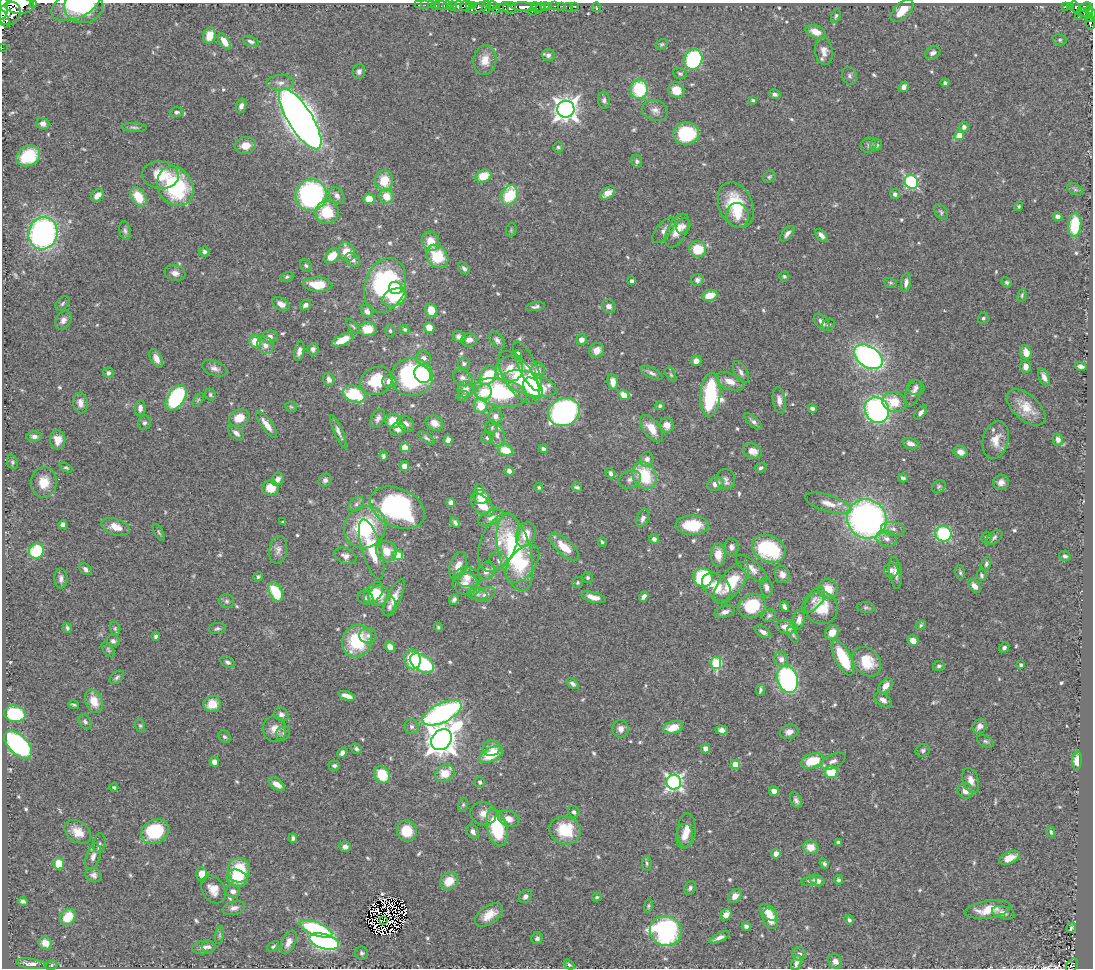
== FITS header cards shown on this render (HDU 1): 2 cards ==
NAXIS1  =                 1091
NAXIS2  =                  966

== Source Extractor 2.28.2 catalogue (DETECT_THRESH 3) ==
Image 1091 x 966 px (HDU 1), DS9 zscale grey, 1 PNG px = 1 image px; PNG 1095 x 970 px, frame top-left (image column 1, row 966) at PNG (2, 3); each listed source drawn as its Kron ellipse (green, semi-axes under 4 px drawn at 4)
Background 0.56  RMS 0.021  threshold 0.0617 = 3 sigma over >= 5 px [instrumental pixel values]
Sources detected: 645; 7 with non-positive FLUX_AUTO (blend fragments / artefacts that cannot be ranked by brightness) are neither listed nor drawn; of the other 638, the 500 brightest by FLUX_AUTO listed and drawn (138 fainter detections omitted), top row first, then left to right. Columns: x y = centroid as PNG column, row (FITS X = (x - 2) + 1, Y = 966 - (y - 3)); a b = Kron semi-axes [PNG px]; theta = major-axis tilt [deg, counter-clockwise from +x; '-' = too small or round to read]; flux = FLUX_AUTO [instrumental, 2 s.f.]
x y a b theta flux
34 4 3 2 - 39
76 4 26 14 25 44
19 5 14 8 -2 990
418 5 3 2 - 5.3
425 5 2 2 - 3.1
431 5 3 2 - 4.1
441 5 6 3 0 21
447 5 4 3 - 10
470 5 4 2 - 79
84 6 19 17 10 54
436 6 5 3 - 13
452 6 4 3 - 39
458 6 5 4 - 33
466 6 6 5 - 130
473 6 3 3 - 120
492 6 5 4 - 200
549 6 3 3 - 92
554 6 3 2 - 12
562 6 2 2 - 8.5
574 6 4 3 - 24
1066 6 3 3 - 10
1071 6 4 3 - 51
480 7 11 4 20 160
486 7 6 3 85 94
504 7 6 4 34 76
524 7 13 4 -2 530
536 7 6 2 -46 100
540 7 5 3 - 42
545 7 4 3 - 100
569 7 5 2 - 4.4
596 7 5 3 - 8.4
1075 7 7 4 -64 81
1085 7 7 4 21 190
3 8 11 5 86 740
510 8 6 5 - 260
496 9 4 2 - 35
1089 10 4 4 - 150
902 11 14 7 43 21
532 12 3 2 - 39
1083 12 6 4 -25 49
9 14 12 10 48 1100
1092 14 5 3 - 110
836 16 7 4 70 2.4
1078 17 3 2 - 2.4
1089 18 4 3 - 76
3 19 9 5 -63 300
1090 23 6 4 -82 120
816 32 11 6 -20 14
209 36 8 6 75 20
1060 40 7 5 -14 2.5
251 41 9 5 -20 4.2
224 42 9 5 -57 16
662 44 6 5 - 2.4
2 48 2 2 - 3.9
824 51 14 9 -83 10
933 53 8 6 27 6.4
548 55 6 6 - 5
693 59 10 8 71 200
485 60 15 11 83 18
359 72 7 6 - 5.6
680 73 6 5 - 2.8
849 76 9 7 -65 4.5
280 83 13 7 2 9.7
945 83 4 4 - 3.1
904 87 5 4 - 5
639 89 9 8 - 83
676 90 8 7 - 24
775 94 6 5 - 3.9
604 100 8 6 -83 4.4
753 100 4 4 - 2.3
241 106 7 5 68 5.8
566 109 8 8 - 1300
655 110 13 10 -18 9.6
177 112 7 5 2 3.8
300 119 35 12 -58 2200
43 124 6 5 - 7.2
134 127 13 4 -4 4
964 127 5 5 - 6.3
686 133 13 11 7 100
959 136 5 4 - 29
869 145 8 7 - 3.6
876 145 6 5 - 5.5
245 146 10 8 12 19
558 147 5 5 - 2.6
28 156 12 9 28 60
637 161 6 5 - 3.6
160 175 18 13 -5 36
483 176 8 6 23 30
769 177 7 5 31 2.6
384 180 10 9 - 31
911 182 7 6 - 200
175 186 20 17 -58 140
1075 189 8 5 -29 3.6
608 193 8 5 35 13
895 194 5 5 - 4.5
97 195 7 5 45 14
311 195 16 15 - 290
510 195 10 8 68 70
337 196 9 6 -56 5.5
386 196 7 6 - 23
138 197 10 7 -58 33
369 199 5 5 - 25
736 205 24 16 -66 66
1019 206 5 4 - 2.3
327 212 12 11 - 45
941 212 8 6 -55 3.1
738 215 12 11 - 17
1057 217 5 4 - 5.5
1075 225 12 6 87 68
683 226 8 6 67 5
511 230 7 5 78 2.4
664 230 15 7 49 8.3
677 230 18 9 63 21
125 231 9 5 -80 4.1
43 233 16 14 76 390
787 234 9 4 49 5.3
821 235 8 4 -48 6.7
430 241 10 8 -69 20
698 249 8 8 - 44
204 252 5 5 - 3.5
347 252 10 8 -64 23
332 256 9 6 44 22
437 256 13 10 -52 50
353 260 8 6 -38 6.4
306 266 7 5 -41 3
464 268 7 5 -44 4
175 273 10 7 -14 8.2
784 276 5 5 - 2.5
287 277 6 4 20 2.6
697 280 6 6 - 4.9
631 281 4 3 - 4.5
1007 282 5 5 - 2.6
890 283 6 5 - 2.3
906 283 9 5 82 7.2
318 285 14 7 -3 34
385 285 28 20 72 190
396 288 7 6 - 34
710 295 8 5 18 26
1022 295 7 4 75 2.3
394 297 12 8 20 45
62 303 8 5 50 3
281 304 9 6 -27 9.2
305 305 6 5 - 5.7
609 306 7 6 - 6.6
536 307 9 4 9 3.8
431 310 7 6 - 24
367 311 7 5 -55 5.6
983 318 5 5 - 2.9
63 320 10 7 61 7.1
822 322 10 6 -51 7.8
828 325 7 5 33 2.9
353 326 9 4 -48 2.4
429 327 5 5 - 15
368 329 9 7 -1 23
405 329 5 4 - 2.6
390 331 6 5 - 2.5
269 337 8 6 10 7.9
459 337 6 5 - 4.8
343 340 11 5 24 23
469 340 8 6 9 6.9
497 340 9 6 -53 5.1
581 340 5 5 - 9.4
255 341 6 6 - 23
265 345 9 8 - 9.3
313 349 6 5 - 5.3
597 350 8 7 - 13
299 351 10 5 78 6.5
1026 352 7 5 -72 15
518 354 4 3 - 4.1
868 357 16 10 -35 450
423 358 7 6 - 7.2
156 359 10 5 -62 9.5
696 361 5 5 - 8.4
464 364 6 6 - 3.6
527 366 27 9 -64 24
1081 366 6 3 -13 5
1026 367 6 5 - 8.6
214 368 13 7 -19 7.2
510 369 14 12 19 29
538 370 8 7 - 8
741 372 12 6 -61 6.2
108 373 5 5 - 4.3
651 373 12 5 -27 5
423 374 9 7 -55 58
671 375 8 4 -62 2.4
488 376 10 7 57 59
412 377 21 19 -3 210
1044 377 9 5 -67 7.2
463 378 10 7 -29 6.5
519 378 31 14 -56 70
329 379 7 5 -70 6.1
376 381 17 13 27 53
389 381 7 6 - 11
730 381 15 8 -24 16
613 382 8 5 -83 12
530 384 27 11 -16 130
916 387 8 7 - 4.9
533 388 12 8 -51 64
466 389 8 8 - 10
484 392 8 7 - 28
500 393 27 14 -11 140
913 393 14 7 68 7.2
354 394 11 8 -18 74
210 395 6 5 - 2.6
624 395 6 4 -37 17
710 395 22 10 86 170
463 396 6 4 23 2.4
176 398 14 8 57 180
198 400 8 4 54 2.2
779 400 13 6 -83 9
894 402 12 10 -16 29
80 403 10 7 -82 9.5
481 406 7 7 - 27
660 406 5 4 - 3.2
291 407 6 5 - 2.3
1026 407 23 12 -42 27
140 408 8 5 84 6.6
812 408 4 4 - 3.9
877 410 13 11 -56 370
564 412 16 13 23 370
921 413 8 4 51 5.9
495 416 7 7 - 7.1
239 418 10 8 25 23
378 418 10 6 59 6
393 421 8 7 - 27
753 422 11 5 -43 4.6
144 423 7 6 - 4.1
434 423 9 7 -28 12
406 424 9 6 -40 7
267 425 16 5 -54 15
667 425 7 7 - 13
491 427 7 6 - 4.2
398 429 8 6 10 8
652 429 16 8 -54 21
338 432 18 4 -66 7.6
236 433 9 5 -40 6.3
497 435 11 7 -73 8
34 436 7 5 0 5
487 437 6 5 - 3.6
426 438 9 4 -38 3
58 440 9 7 -85 14
448 440 5 4 - 6.3
996 440 19 12 76 20
1058 440 6 5 - 7.5
910 444 8 5 -18 8.9
405 447 5 4 - 14
543 449 4 4 - 3.4
505 450 7 5 -19 30
753 451 9 7 -21 14
960 452 7 6 - 8.6
383 456 5 4 - 2.9
647 459 7 6 - 6.7
12 462 7 5 -67 2.7
404 466 5 5 - 9.1
66 468 7 4 -26 2.4
761 468 6 4 20 3.3
509 471 5 4 - 5.3
610 473 5 4 - 4.5
644 476 14 11 -57 65
903 478 4 4 - 4.3
278 479 7 5 56 7.7
630 479 11 8 23 6.8
726 479 10 9 - 6.7
325 480 7 6 - 4.5
44 482 15 13 83 24
1001 482 8 7 - 7.3
715 484 8 6 24 9.2
939 486 7 6 - 2.7
577 487 5 3 - 2.5
271 488 8 7 - 27
539 488 4 4 - 2.2
479 490 5 4 - 6.1
481 497 7 7 - 19
451 502 4 4 - 6.3
828 503 24 8 -18 17
356 504 8 6 42 4.6
482 505 14 8 -42 23
397 508 29 19 -24 230
491 518 14 7 22 8.5
643 518 9 5 67 6.1
867 519 20 19 - 530
283 522 4 3 - 2.3
455 523 6 4 -57 3.8
63 525 4 4 - 8.2
692 525 16 10 0 48
116 527 14 8 -18 20
365 527 22 20 48 120
893 529 12 7 -9 7.4
159 532 9 4 -61 2.7
943 534 8 7 - 110
526 535 13 9 68 21
986 537 6 5 - 2.4
994 537 9 5 41 3.9
654 539 5 5 - 5.2
887 539 10 7 -18 8.7
602 542 4 3 - 2.4
499 543 31 18 66 43
564 547 18 8 -42 25
731 547 8 7 - 5.2
372 549 31 9 -74 52
769 549 17 13 -25 110
278 550 14 9 79 8.3
36 551 8 7 - 70
386 551 10 9 - 24
515 552 39 16 -77 190
398 555 5 5 - 58
718 555 11 7 89 18
345 556 11 7 -24 7.9
1065 556 5 4 - 3.3
499 561 10 8 -41 8.6
522 564 22 13 52 49
986 564 7 4 71 3.6
458 566 14 8 73 14
752 568 19 7 -41 12
85 569 7 5 -42 5
891 570 7 7 - 5.8
486 571 9 8 - 12
960 572 7 5 -80 2.8
896 573 16 6 -83 9.2
782 574 9 7 -65 8.5
982 575 6 4 -74 2.7
258 577 5 4 - 2.8
467 577 13 10 -7 14
703 577 10 9 - 110
588 578 5 5 - 2.4
61 579 10 6 -90 6.5
578 582 5 5 - 2.5
465 583 12 11 - 14
731 583 24 11 52 48
974 586 7 5 -49 8.4
716 587 16 12 -45 26
766 587 10 6 -81 6.2
828 589 10 9 - 21
276 592 10 6 -64 66
373 593 12 7 50 22
478 594 10 6 -7 4.9
379 595 11 9 43 30
485 595 11 6 23 6.6
644 596 6 4 52 5.1
593 597 12 5 -14 13
365 598 8 6 -26 4
394 598 20 7 64 18
454 600 6 4 57 4.2
814 600 15 8 49 8.3
227 601 7 6 - 3.9
752 606 14 12 24 64
390 607 9 6 77 4.5
784 607 5 4 - 4.5
866 607 9 5 -7 2.9
821 608 16 16 - 38
725 612 10 5 16 7.2
769 616 7 6 - 3.1
799 620 10 6 77 8.3
921 625 5 4 - 2.2
438 627 5 4 - 2.3
786 627 10 6 -10 15
67 628 5 4 - 2.7
115 628 7 5 -76 2.4
217 629 8 5 8 4
763 632 9 5 -31 6.1
832 633 8 6 49 15
793 635 8 4 -62 2.4
156 636 4 4 - 3.4
368 636 8 7 - 5.5
113 641 6 5 - 4.6
357 641 16 14 60 87
913 641 6 5 - 12
390 647 5 4 - 13
1004 648 5 4 - 3.8
108 650 9 5 -54 2.9
843 658 19 7 -63 67
412 659 10 8 -78 41
781 659 7 7 - 8.5
227 662 8 5 -29 4.1
867 662 16 12 -48 45
422 663 13 8 -30 160
716 663 6 5 - 99
1021 665 4 3 - 4.2
939 666 5 5 - 3.2
117 677 8 5 41 3.6
787 679 14 10 -70 230
573 684 7 4 -37 4.2
886 686 8 5 51 12
760 690 6 3 80 3
347 696 9 4 -18 10
883 700 10 6 -37 7.7
94 701 12 8 -67 22
212 704 8 8 - 25
74 705 5 3 - 2.3
442 713 21 9 26 370
15 714 11 8 -13 95
281 714 7 6 - 5.9
85 722 8 5 -62 3.3
140 725 6 5 - 2.4
980 726 8 6 44 9
412 727 7 7 - 4.3
673 728 10 6 17 22
274 729 13 11 -85 15
621 729 9 8 - 8.8
722 730 6 4 -4 6.9
789 732 9 7 17 8.9
283 733 8 6 55 3.7
224 737 7 5 -43 3.3
441 740 11 9 43 2500
985 741 9 5 -24 3.4
18 744 17 9 -46 240
492 748 9 8 - 9.1
356 749 6 4 -33 3.2
705 749 5 4 - 8.4
923 750 7 6 - 4.5
342 753 5 4 - 5.9
491 754 13 6 29 48
812 761 12 7 18 44
833 761 13 7 24 8
1077 761 9 5 87 19
214 762 5 4 - 8.5
334 765 6 5 - 3.1
735 765 4 4 - 42
831 772 6 6 - 50
445 773 10 8 32 27
382 775 9 7 -52 46
971 780 13 8 -72 12
480 782 5 5 - 2.6
674 782 7 7 - 460
277 784 9 5 -35 12
114 787 4 4 - 3
774 791 5 4 - 11
965 791 8 7 - 12
796 800 9 5 -64 4.8
463 805 7 5 74 2.5
574 812 6 5 - 4
483 814 13 11 -15 13
509 819 11 7 -22 12
497 827 19 10 -77 96
565 830 16 14 -21 54
155 831 15 11 29 89
407 831 10 9 - 42
686 831 17 9 87 18
78 832 14 10 -35 21
473 832 7 5 -56 5.8
1051 832 5 4 - 2.8
684 836 12 8 84 13
293 838 4 4 - 3
838 842 4 3 - 2.7
99 843 10 6 82 3.5
345 847 6 5 - 6.1
811 847 7 7 - 19
776 854 5 4 - 8.4
93 856 13 7 72 9.4
1009 858 11 6 23 16
647 863 7 4 -79 2.8
59 864 5 5 - 32
824 864 5 4 - 3
239 870 12 11 - 65
202 874 7 5 -84 15
94 875 8 7 - 5.4
237 878 11 8 -21 34
838 880 5 4 - 3
449 881 9 8 - 25
809 881 8 4 10 2.7
817 881 7 5 -19 10
690 888 7 5 63 3.7
213 889 15 11 -56 17
233 891 7 6 - 6.4
525 896 7 5 43 5.3
735 896 8 6 49 10
597 897 5 4 - 2.2
23 901 5 4 - 3.4
648 906 7 4 77 2.2
234 908 11 6 13 7.4
988 910 24 8 9 28
768 912 10 6 -43 15
1003 913 11 6 -14 7.6
489 915 16 9 35 20
726 915 6 5 - 12
68 917 9 7 48 32
770 918 11 7 -72 27
384 920 3 2 - 2.8
849 920 5 4 - 3
746 926 4 4 - 4.4
1071 928 5 3 - 2.9
316 929 17 6 -21 160
666 931 16 15 - 240
220 935 9 3 79 2.4
719 937 11 4 25 6.4
537 938 6 5 - 4.1
324 941 15 7 -17 360
288 942 12 6 65 10
45 943 7 6 - 16
204 947 12 7 7 7.4
209 947 7 6 - 4
273 947 7 4 39 2.5
362 953 6 6 - 3.1
799 954 7 6 - 4.8
835 961 7 6 - 7.7
796 963 8 4 73 6.4
31 964 15 5 -8 9.6
52 965 6 4 19 2.4
569 965 6 3 -38 2.4
1072 965 7 5 55 33
At the frame edge (FLAGS 8, measured only in part): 8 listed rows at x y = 34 4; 76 4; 19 5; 3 8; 1092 14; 3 19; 2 48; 1072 965
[138 fainter detections neither listed nor drawn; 7 non-positive-flux detections neither listed nor drawn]